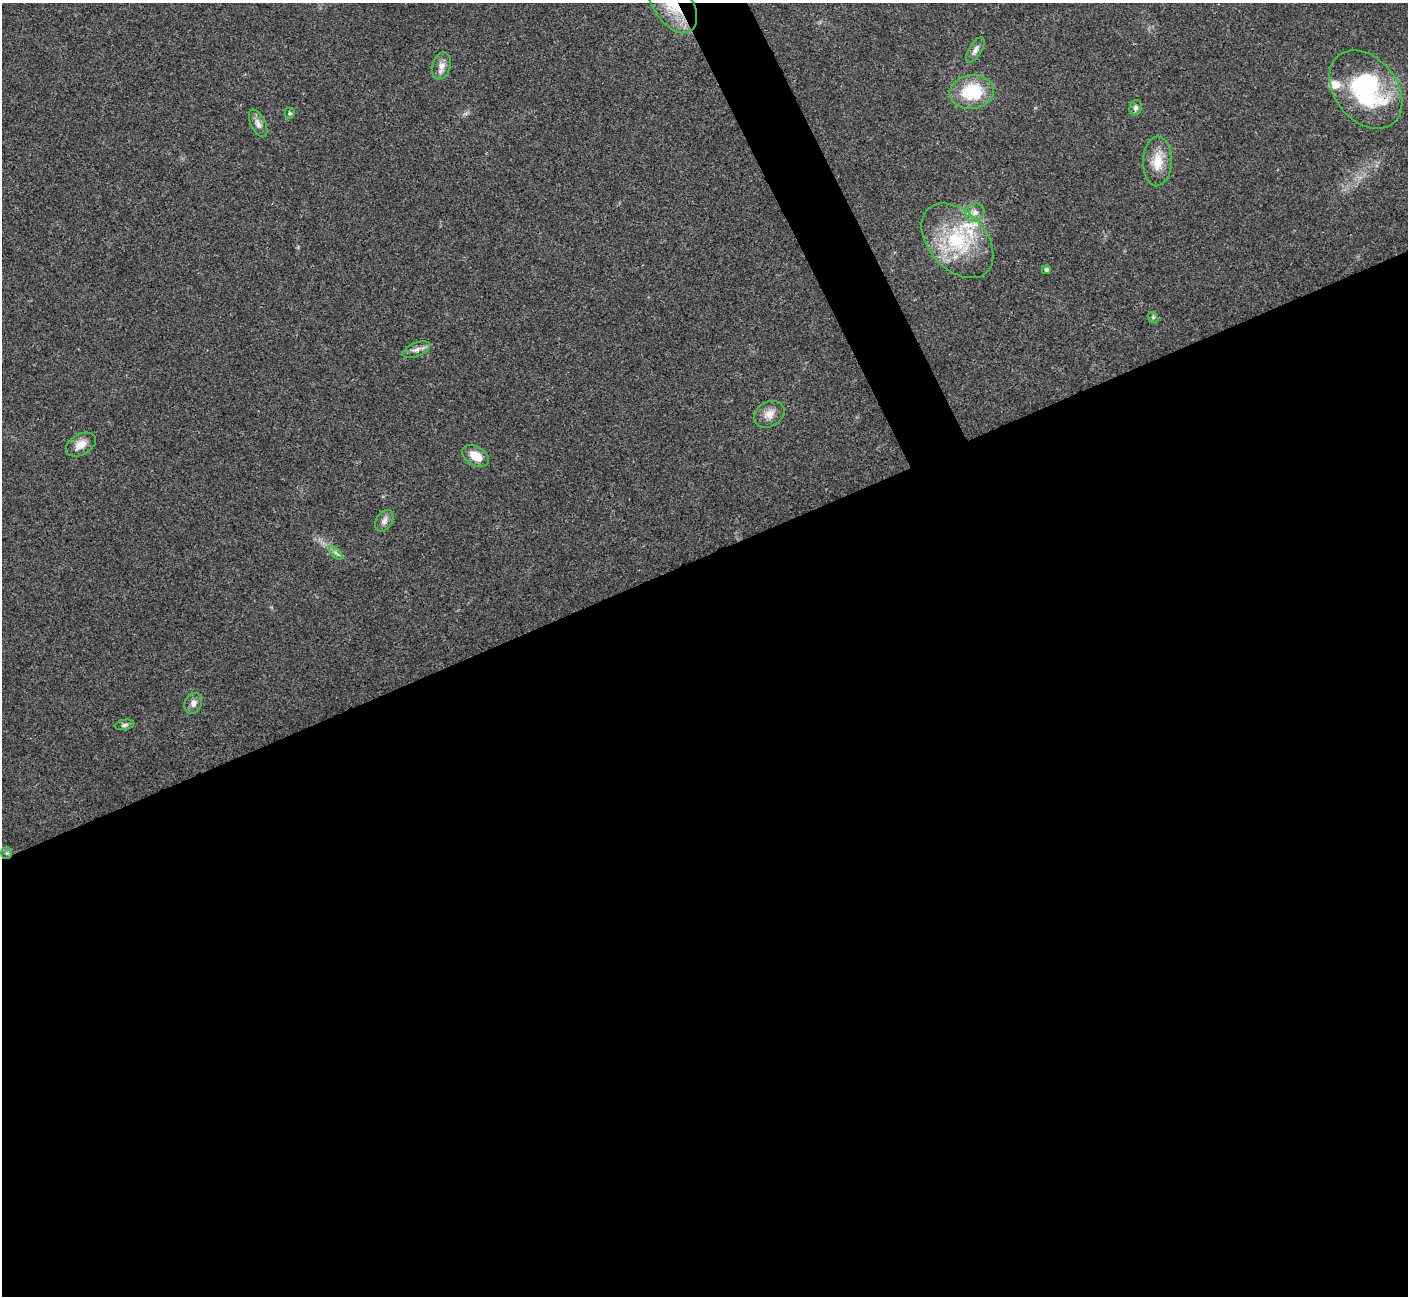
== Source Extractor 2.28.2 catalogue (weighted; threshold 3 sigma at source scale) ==
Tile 15 of 4 x 4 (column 3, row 4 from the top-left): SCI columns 2813-4218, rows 156-1449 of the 5629 x 5617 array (HDU 1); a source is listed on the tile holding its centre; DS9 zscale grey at full resolution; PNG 1410 x 1298 px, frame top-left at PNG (2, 3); each listed source drawn as its Kron ellipse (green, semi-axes under 4 px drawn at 4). Shown black and unused: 59% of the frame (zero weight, under 3 of 4 exposures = <1% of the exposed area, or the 3 px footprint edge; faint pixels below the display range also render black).
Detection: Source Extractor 2.28.2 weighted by HDU 2 'WHT'; one run over the whole footprint, this tile lists its part. Background 0.022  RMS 0.004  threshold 0.0179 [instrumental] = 3 sigma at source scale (4.5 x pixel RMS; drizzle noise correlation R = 1.50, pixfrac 1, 0.05/0.05 arcsec/px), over >= 5 px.
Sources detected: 25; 3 inside a brighter listed object's ellipse — not listed separately; the other 22 listed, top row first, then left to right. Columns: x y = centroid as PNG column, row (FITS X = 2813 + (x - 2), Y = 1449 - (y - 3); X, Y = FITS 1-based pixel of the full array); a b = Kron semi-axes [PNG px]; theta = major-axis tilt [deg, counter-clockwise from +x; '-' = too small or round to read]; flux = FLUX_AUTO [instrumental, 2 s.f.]
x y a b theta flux
673 4 32 19 -56 17
975 50 14 6 59 1.8
441 66 14 9 74 2.8
1366 89 44 31 -51 48
972 92 22 17 6 19
1136 108 8 6 71 1.3
290 113 5 5 - 0.53
258 123 15 7 -64 2.2
1157 161 25 14 88 7.8
975 212 10 9 - 2.2
957 241 43 28 -48 30
1046 270 4 4 - 0.97
1153 317 6 4 -47 0.64
416 350 14 6 22 2
769 414 16 12 31 3.9
81 444 16 10 29 3.7
475 456 14 9 -31 6.2
384 521 12 8 58 2
336 553 9 4 -45 1.1
193 703 11 8 67 2
125 725 10 5 10 1
7 853 5 5 - 0.81
Overlapping masked pixels (flux is a lower limit): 2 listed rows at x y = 673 4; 7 853
Isophote crosses this tile's border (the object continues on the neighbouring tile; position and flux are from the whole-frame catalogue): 1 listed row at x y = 673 4